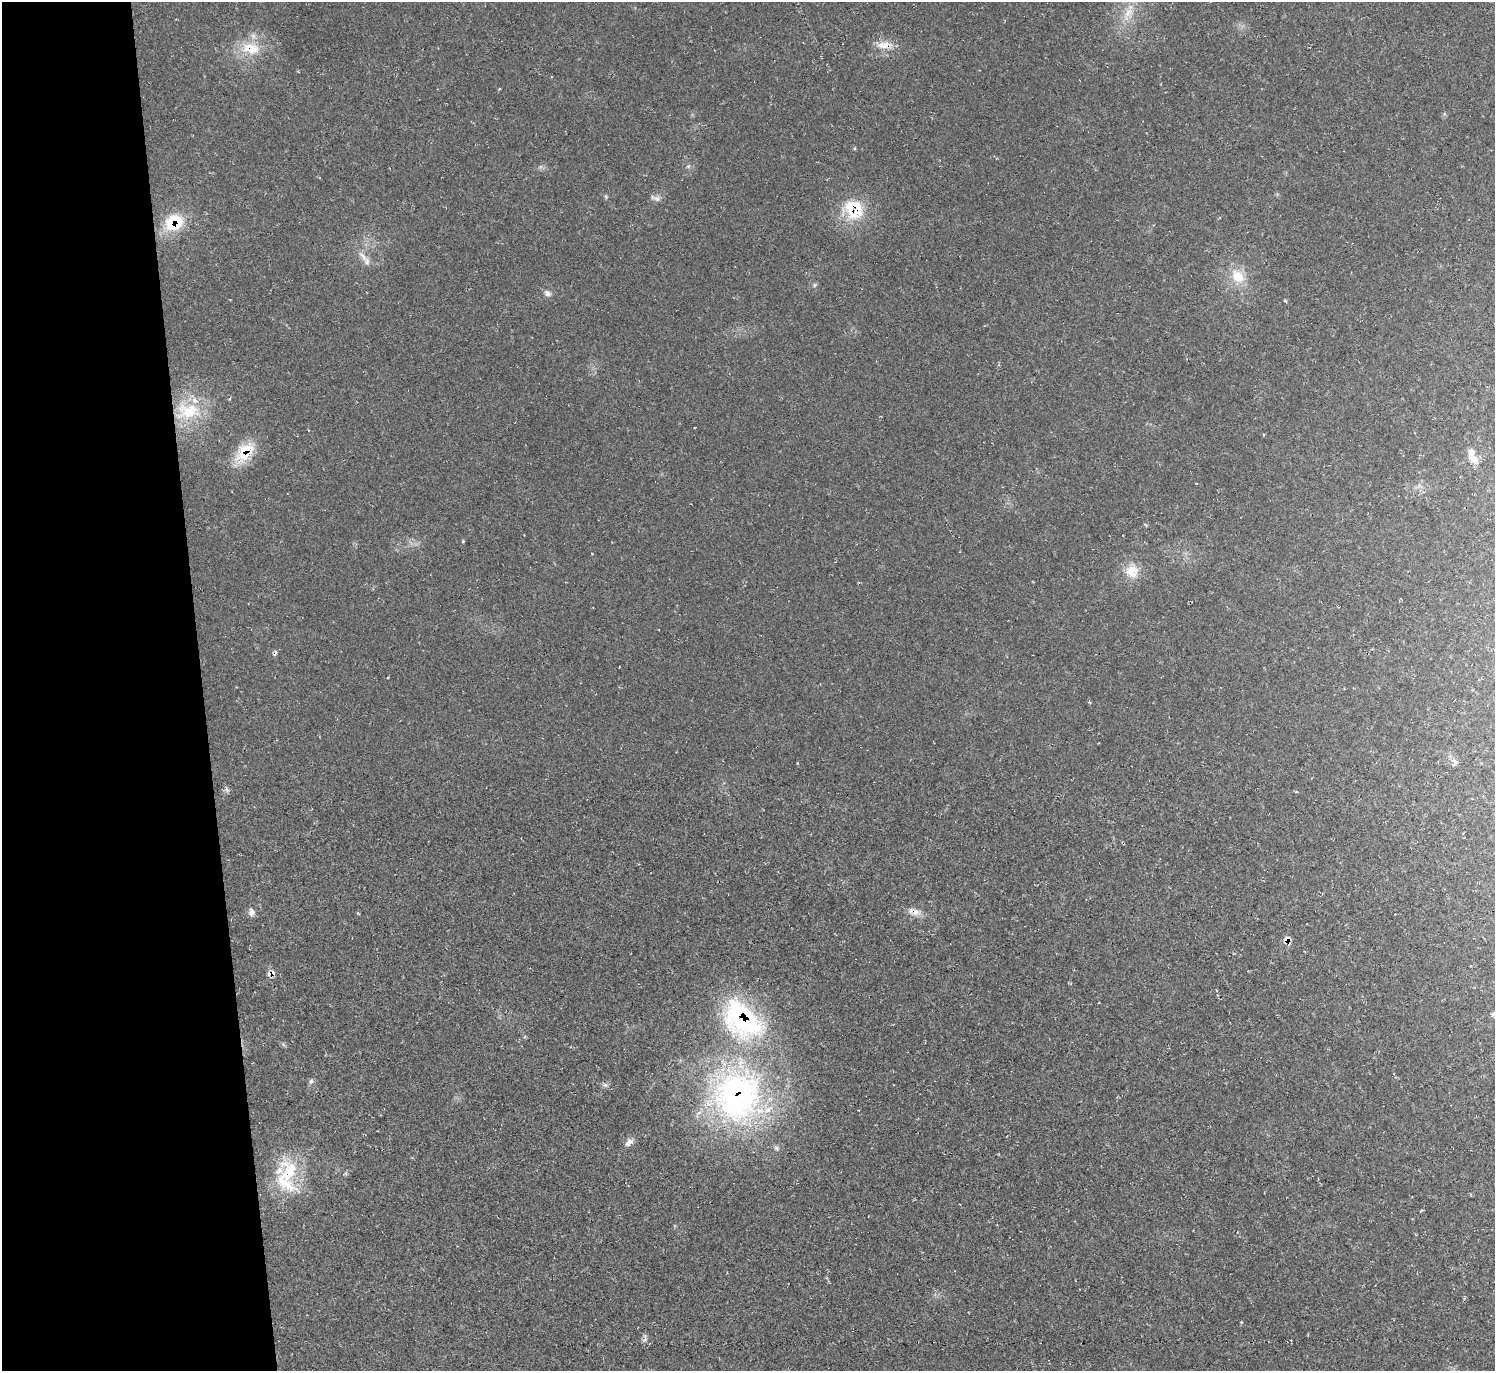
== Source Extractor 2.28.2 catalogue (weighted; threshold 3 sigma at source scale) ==
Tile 4 of 3 x 3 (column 1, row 2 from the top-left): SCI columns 11-1503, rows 1599-2967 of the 4488 x 4464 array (HDU 1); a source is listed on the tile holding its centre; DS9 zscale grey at full resolution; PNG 1497 x 1373 px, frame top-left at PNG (2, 2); no overlay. Shown black and unused: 13% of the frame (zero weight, under 2 of 3 exposures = <1% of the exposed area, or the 3 px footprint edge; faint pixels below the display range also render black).
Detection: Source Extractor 2.28.2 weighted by HDU 2 'WHT'; one run over the whole footprint, this tile lists its part. Background 0.0239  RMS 0.0062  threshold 0.0278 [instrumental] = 3 sigma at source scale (4.5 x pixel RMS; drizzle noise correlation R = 1.50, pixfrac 1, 0.05/0.05 arcsec/px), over >= 5 px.
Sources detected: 44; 2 cosmic-ray / hot-pixel residue — not listed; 6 inside a brighter listed object's ellipse — not listed separately; the other 36 listed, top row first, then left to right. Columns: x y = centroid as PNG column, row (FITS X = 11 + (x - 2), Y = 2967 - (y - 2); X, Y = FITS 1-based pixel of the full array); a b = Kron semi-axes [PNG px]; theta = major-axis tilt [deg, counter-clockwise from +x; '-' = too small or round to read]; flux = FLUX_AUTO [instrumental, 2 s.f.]
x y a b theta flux
1129 12 17 10 48 8.1
884 45 21 10 -3 7.4
251 48 27 16 -8 17
855 148 5 3 - 0.58
688 166 6 5 - 1.1
606 196 7 4 -89 0.78
657 199 10 8 -5 2.6
851 209 37 19 -81 22
174 222 25 20 26 24
363 256 19 6 -53 4.6
1238 276 20 14 -46 13
814 285 6 5 - 1
547 293 9 7 -38 2.5
1285 301 5 3 - 0.65
188 411 37 23 5 31
244 455 32 19 26 18
1472 456 23 9 -70 6.7
463 541 4 4 - 0.62
1132 571 19 18 - 11
1454 762 11 5 -50 2.3
227 789 8 5 -70 1.5
251 912 10 8 70 2.9
916 912 14 9 18 4.6
358 913 5 3 - 0.67
1287 939 9 6 41 4.1
1494 1014 8 7 - 2.7
742 1020 58 38 -44 97
311 1081 7 6 - 1.6
605 1085 8 6 19 1.6
737 1095 68 62 73 190
629 1142 12 7 41 3.3
776 1148 8 6 -50 1.6
287 1173 30 21 31 25
1421 1210 4 3 - 0.73
1241 1322 4 3 - 0.58
644 1340 8 4 30 1.2
Overlapping masked pixels (flux is a lower limit): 7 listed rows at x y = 884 45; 851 209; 174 222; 244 455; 1287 939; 742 1020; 737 1095
Isophote crosses this tile's border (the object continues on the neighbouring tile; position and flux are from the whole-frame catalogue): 1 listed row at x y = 1494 1014
Unlisted compact peaks at least as high as the median listed source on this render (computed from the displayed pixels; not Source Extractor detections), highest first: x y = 797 763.